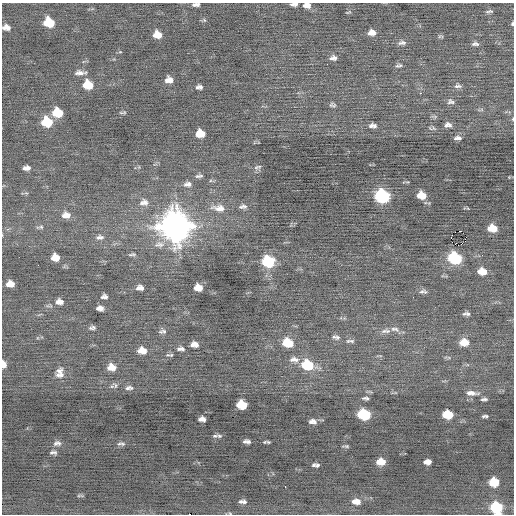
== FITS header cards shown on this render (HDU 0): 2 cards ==
NAXIS1  =                  512 / Axis length
NAXIS2  =                  512 / Axis length

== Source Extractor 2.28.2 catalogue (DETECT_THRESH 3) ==
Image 512 x 512 px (HDU 0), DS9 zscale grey, 1 PNG px = 1 image px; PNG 516 x 516 px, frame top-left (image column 1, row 512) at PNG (2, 3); no overlay
Background -0.0798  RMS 0.74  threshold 2.23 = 3 sigma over >= 5 px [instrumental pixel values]
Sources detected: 125; all 125 listed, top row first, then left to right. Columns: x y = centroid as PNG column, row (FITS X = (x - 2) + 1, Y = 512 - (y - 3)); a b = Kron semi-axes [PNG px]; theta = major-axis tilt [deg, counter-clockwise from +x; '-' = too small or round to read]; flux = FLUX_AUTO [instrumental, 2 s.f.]
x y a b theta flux
196 4 7 3 1 160
294 4 7 3 1 180
307 5 8 6 1 320
489 11 10 4 7 100
348 12 6 3 12 46
204 20 5 4 - 65
49 22 8 7 - 1600
512 24 4 3 - 64
4 28 7 5 -55 160
8 28 8 5 -50 190
372 33 7 5 4 330
157 35 7 6 - 600
440 36 9 4 2 72
402 43 11 5 5 170
475 44 10 5 1 150
333 58 8 5 4 190
327 64 2 2 - 58
399 65 7 4 9 110
79 73 13 6 2 260
169 80 7 6 - 360
88 85 8 7 - 1400
458 86 11 5 4 150
199 87 6 4 1 160
420 93 2 2 - 400
451 102 9 7 -6 150
332 105 8 5 -10 100
124 112 7 5 -15 79
57 113 8 7 - 1500
513 119 4 3 - 39
47 122 9 7 -8 2000
448 125 7 5 -2 180
371 126 6 4 47 120
375 126 6 5 - 110
200 133 8 6 2 820
458 138 8 4 0 170
257 167 12 6 15 130
26 168 7 4 3 220
199 176 10 5 6 130
187 184 11 6 8 230
26 193 5 5 - 65
421 195 8 6 -10 780
382 196 9 8 - 7000
145 202 12 7 -62 240
142 203 9 7 -18 210
243 207 11 6 8 180
221 208 10 7 -86 240
218 209 21 10 -14 500
66 215 11 8 0 410
176 226 13 12 - 78000
40 227 11 5 13 130
492 228 8 6 -8 890
460 231 2 2 - 190
100 237 12 7 4 210
451 237 3 2 - 88
159 244 17 10 3 440
455 244 3 2 - 110
461 244 4 2 - 390
132 254 12 4 4 110
482 255 2 2 - 29
55 257 8 7 - 600
455 258 9 7 -14 5000
268 262 9 8 - 3300
38 265 2 2 - 120
482 271 8 6 -8 720
10 284 7 6 - 470
198 287 7 6 - 580
140 288 7 6 - 240
423 291 11 5 0 150
104 296 6 5 - 160
59 302 9 7 -7 280
100 308 6 5 - 250
468 314 7 6 - 140
92 328 8 5 8 130
395 329 14 6 -9 220
162 331 11 6 5 150
385 331 14 6 3 230
336 337 11 5 -9 150
350 341 12 4 -1 130
464 342 9 7 -1 620
288 343 9 7 -13 1500
193 345 6 5 - 190
196 345 8 5 -44 230
181 349 11 6 2 190
142 351 9 7 -5 590
169 355 11 4 -2 98
294 359 13 8 -5 310
4 364 6 4 -82 380
307 365 10 8 -13 2300
111 367 9 7 -1 490
59 371 10 6 18 200
59 375 12 7 7 250
115 385 10 6 -59 130
129 388 11 6 2 180
472 393 16 6 -4 310
366 398 7 4 -4 110
484 399 6 3 0 110
242 405 8 6 -8 1400
448 414 8 6 -4 1600
364 415 9 6 -8 3800
485 416 6 3 3 100
200 419 6 4 62 150
204 419 6 4 -89 130
313 422 8 5 -9 230
215 436 6 4 25 84
219 436 8 5 -10 93
245 442 5 5 - 82
248 442 5 4 - 120
268 442 6 3 -15 73
57 443 11 7 8 200
119 444 10 5 38 140
346 446 7 3 -3 78
53 452 8 4 -3 130
381 462 8 5 2 700
427 462 7 5 2 310
314 465 4 3 - 73
317 465 5 4 - 87
494 482 7 7 - 1400
285 487 3 2 - 60
80 496 9 3 0 66
356 501 10 6 -1 430
241 502 6 5 - 100
244 502 6 6 - 130
496 507 8 8 - 3200
230 513 6 3 -36 50
189 514 2 2 - 53
At the frame edge (FLAGS 8, measured only in part): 9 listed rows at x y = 196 4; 294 4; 307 5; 512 24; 513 119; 4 364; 496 507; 230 513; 189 514